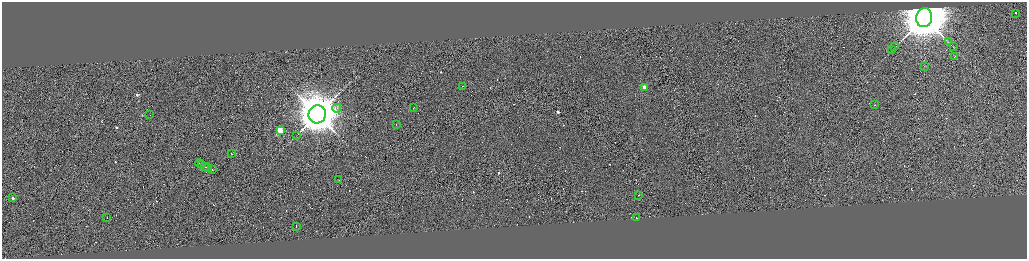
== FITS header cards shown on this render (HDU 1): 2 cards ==
NAXIS1  =                 4100
NAXIS2  =                 1026

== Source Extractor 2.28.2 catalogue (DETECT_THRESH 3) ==
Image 4100 x 1026 px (HDU 1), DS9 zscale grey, zoomed out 1/4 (1 PNG px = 4 x 4 image px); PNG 1029 x 261 px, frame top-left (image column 3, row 1026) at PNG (2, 2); each listed source drawn as its Kron ellipse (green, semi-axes under 4 px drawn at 4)
Background -0.739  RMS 4.1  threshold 12.4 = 3 sigma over >= 5 px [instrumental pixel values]
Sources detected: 375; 345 cannot appear on this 1/4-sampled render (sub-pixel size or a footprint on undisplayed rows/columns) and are neither listed nor drawn; the other 30 listed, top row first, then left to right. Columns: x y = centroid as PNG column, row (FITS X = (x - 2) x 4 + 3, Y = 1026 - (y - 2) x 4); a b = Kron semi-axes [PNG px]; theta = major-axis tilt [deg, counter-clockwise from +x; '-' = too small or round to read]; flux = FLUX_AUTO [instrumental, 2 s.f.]
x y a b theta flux
1016 13 3 1 - 1.0e+05
924 18 9 8 - 2.3e+07
948 42 4 1 - 1.5e+03
895 47 2 1 - 5.6e+02
953 47 4 1 - 1.3e+03
892 50 2 1 - 4.0e+02
954 57 2 1 - 3.8e+04
924 66 2 1 - 4.0e+02
462 86 2 1 - 2.5e+04
645 87 2 2 - 9.7e+04
875 104 2 1 - 6.4e+04
337 108 4 2 - 2.2e+03
413 108 2 1 - 4.0e+04
150 114 2 1 - 1.2e+04
317 114 9 8 - 1.1e+07
396 124 2 1 - 3.1e+04
280 130 2 2 - 1.5e+05
296 135 2 1 - 4.9e+02
232 154 2 1 - 1.8e+04
200 164 5 1 - 5.1e+04
202 165 2 1 - 3.2e+04
204 166 2 1 - 2.2e+04
208 168 4 1 - 4.1e+04
212 170 2 1 - 2.0e+04
338 180 2 1 - 1.2e+04
639 195 2 1 - 4.3e+04
13 198 2 1 - 2.4e+04
107 218 2 1 - 1.1e+04
636 218 2 1 - 2.0e+04
296 226 2 1 - 2.1e+04
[345 sub-pixel or undisplayed-footprint detections neither listed nor drawn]